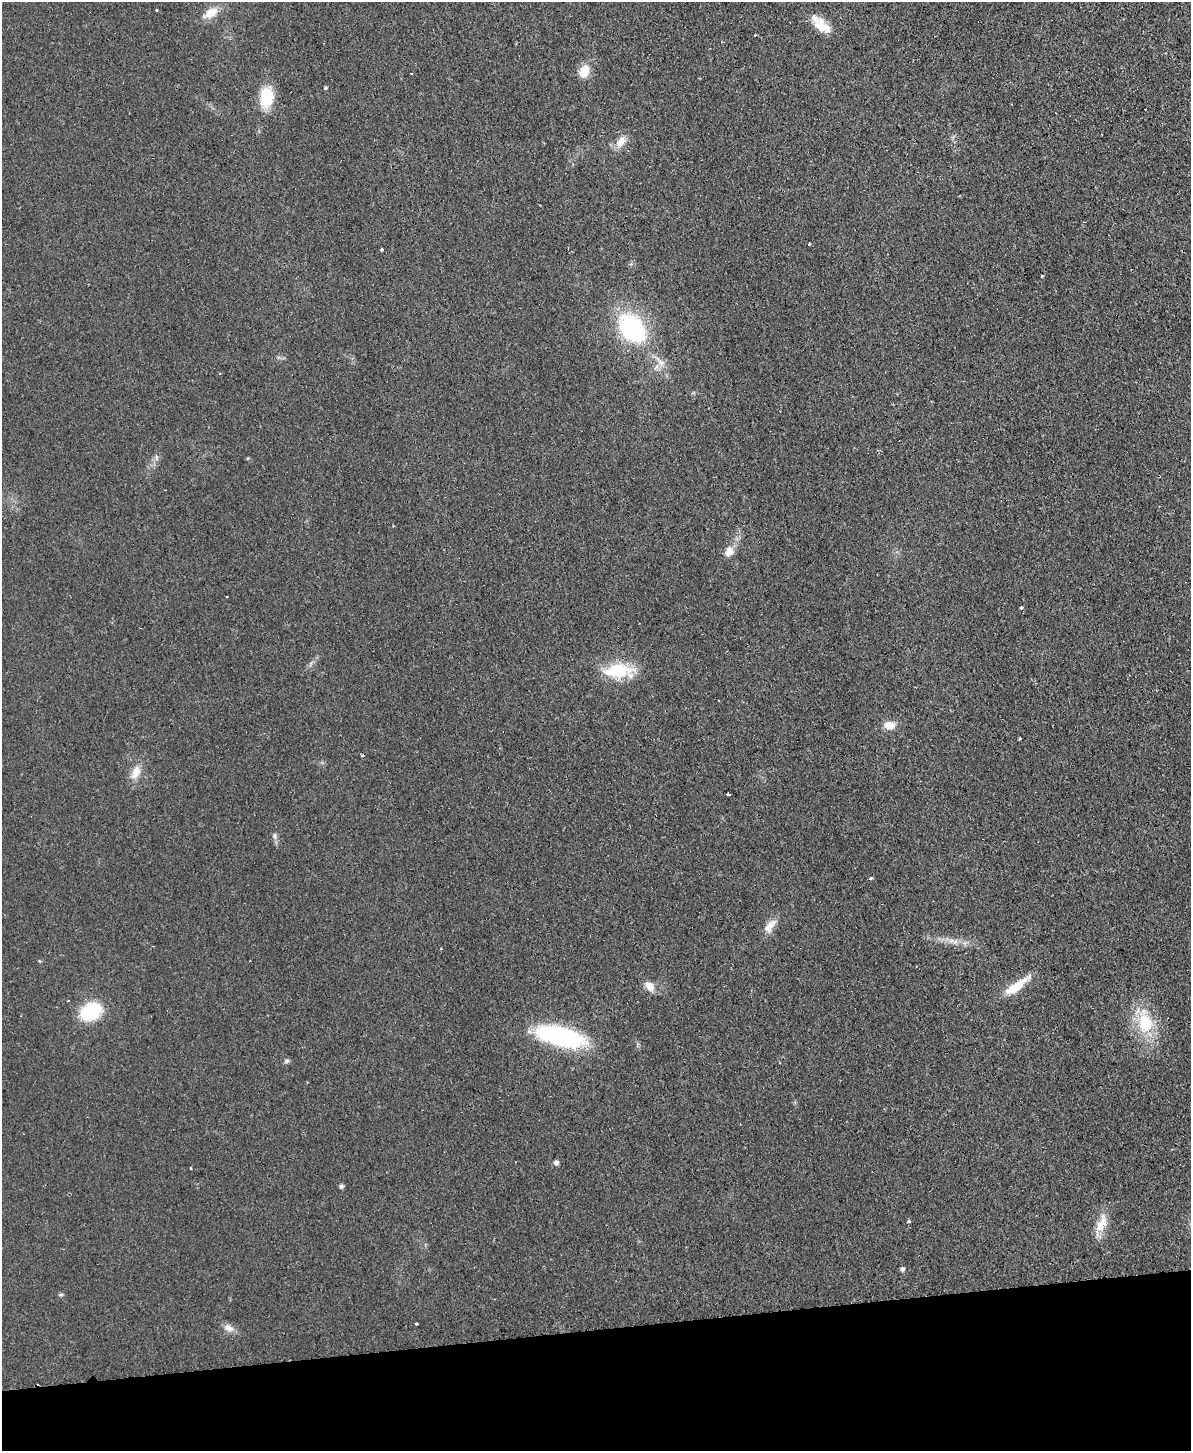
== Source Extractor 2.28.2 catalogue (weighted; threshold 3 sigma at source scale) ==
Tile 10 of 4 x 3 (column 2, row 3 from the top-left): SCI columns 1246-2434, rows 154-1602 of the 4870 x 4758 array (HDU 1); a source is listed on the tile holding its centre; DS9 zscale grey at full resolution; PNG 1193 x 1453 px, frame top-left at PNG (2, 2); no overlay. Shown black and unused: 8% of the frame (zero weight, under 2 of 3 exposures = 3% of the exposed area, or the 3 px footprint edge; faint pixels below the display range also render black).
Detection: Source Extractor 2.28.2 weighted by HDU 2 'WHT'; one run over the whole footprint, this tile lists its part. Background 0.025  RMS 0.0047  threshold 0.0213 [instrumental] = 3 sigma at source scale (4.5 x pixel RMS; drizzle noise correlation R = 1.50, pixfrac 1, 0.05/0.05 arcsec/px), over >= 5 px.
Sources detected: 45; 3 cosmic-ray / hot-pixel residue — not listed; the other 42 listed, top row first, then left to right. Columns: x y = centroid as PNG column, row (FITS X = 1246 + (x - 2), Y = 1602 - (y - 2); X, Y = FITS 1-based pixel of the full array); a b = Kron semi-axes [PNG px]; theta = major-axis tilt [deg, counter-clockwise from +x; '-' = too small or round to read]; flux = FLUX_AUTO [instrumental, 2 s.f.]
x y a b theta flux
156 10 3 2 - 0.71
211 13 19 10 31 7
820 25 23 14 -60 8.4
755 35 3 2 - 0.45
584 71 16 11 69 6.6
411 73 3 2 - 0.35
325 88 4 3 - 0.71
267 97 21 14 87 18
621 142 17 10 52 5
809 244 3 3 - 0.86
381 249 3 3 - 1
1042 276 3 2 - 0.51
632 329 29 20 -50 57
660 361 21 6 -45 3.8
729 552 13 10 58 4.3
227 597 2 2 - 0.38
1021 607 3 3 - 1.2
619 671 39 17 1 19
889 725 14 10 6 4.8
1019 739 3 3 - 0.86
362 755 4 3 - 0.45
136 772 19 10 63 5.7
728 794 3 3 - 1
274 836 10 5 -86 1.4
870 878 4 3 - 0.74
770 926 23 10 51 4.8
955 942 8 6 43 1.9
441 949 3 3 - 0.43
649 986 13 9 -52 4.3
1017 986 39 9 36 10
91 1011 23 18 27 23
1145 1022 33 18 -82 22
560 1036 52 19 -15 62
286 1061 7 5 18 1
556 1162 5 5 - 1.9
341 1186 5 4 - 1.3
908 1222 3 3 - 1
1102 1223 27 12 70 8
902 1269 5 5 - 1.3
61 1294 7 4 6 0.77
416 1323 3 3 - 1.7
229 1328 13 8 -18 3.3